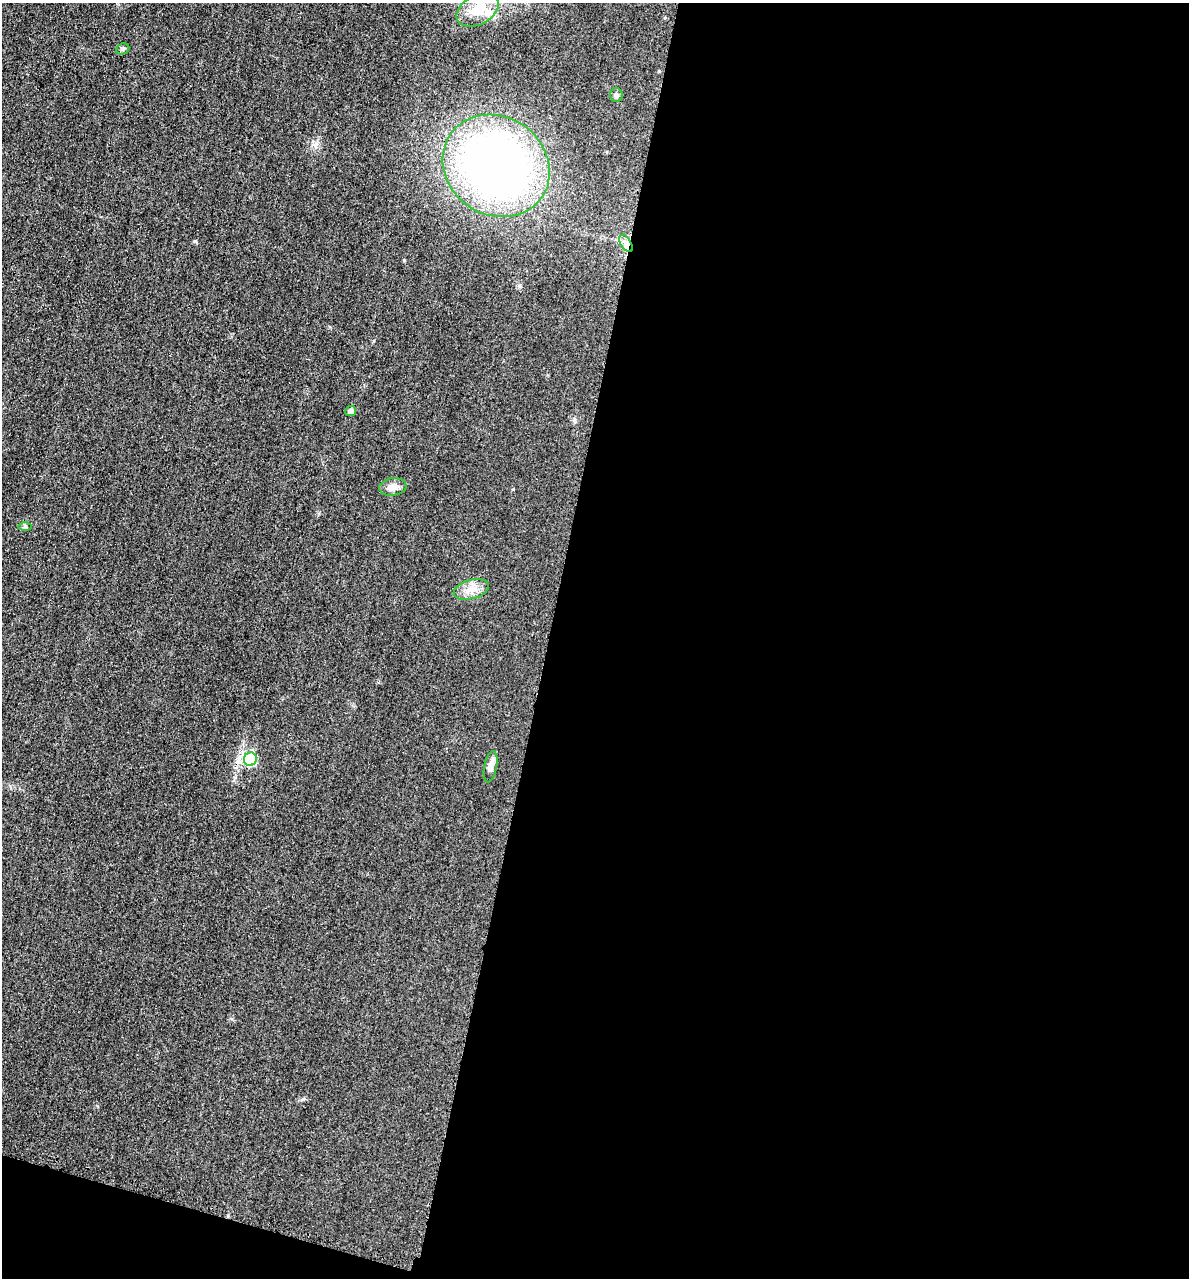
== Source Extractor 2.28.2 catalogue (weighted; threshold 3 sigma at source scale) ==
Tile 16 of 4 x 4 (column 4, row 4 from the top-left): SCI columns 3705-4891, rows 18-1293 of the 5154 x 5142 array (HDU 1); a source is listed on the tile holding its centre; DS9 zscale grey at full resolution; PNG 1191 x 1280 px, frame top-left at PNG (2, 3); each listed source drawn as its Kron ellipse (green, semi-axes under 4 px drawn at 4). Shown black and unused: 56% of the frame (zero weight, under 3 of 4 exposures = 2% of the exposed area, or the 3 px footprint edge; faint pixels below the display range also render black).
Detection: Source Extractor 2.28.2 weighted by HDU 2 'WHT'; one run over the whole footprint, this tile lists its part. Background 0.0179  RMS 0.0055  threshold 0.0248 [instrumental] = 3 sigma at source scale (4.5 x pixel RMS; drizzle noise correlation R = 1.50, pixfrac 1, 0.05/0.05 arcsec/px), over >= 5 px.
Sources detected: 11; all 11 listed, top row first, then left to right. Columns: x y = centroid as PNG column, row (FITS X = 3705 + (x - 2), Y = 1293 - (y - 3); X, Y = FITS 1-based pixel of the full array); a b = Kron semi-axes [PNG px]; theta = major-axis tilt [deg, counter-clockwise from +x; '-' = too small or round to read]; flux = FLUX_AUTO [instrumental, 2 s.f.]
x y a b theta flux
478 10 23 14 28 14
123 49 7 5 22 1
616 95 7 6 - 1.4
496 166 56 49 -35 320
626 243 10 5 -57 2.2
351 411 5 5 - 2.2
393 487 13 8 6 3.5
25 527 7 4 0 0.94
471 589 18 9 16 5.8
250 759 7 6 - 32
490 767 16 6 80 3
Overlapping masked pixels (flux is a lower limit): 1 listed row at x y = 626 243
Unlisted compact peaks at least as high as the median listed source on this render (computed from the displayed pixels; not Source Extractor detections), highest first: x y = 303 1099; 404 260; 196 241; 513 489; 574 420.